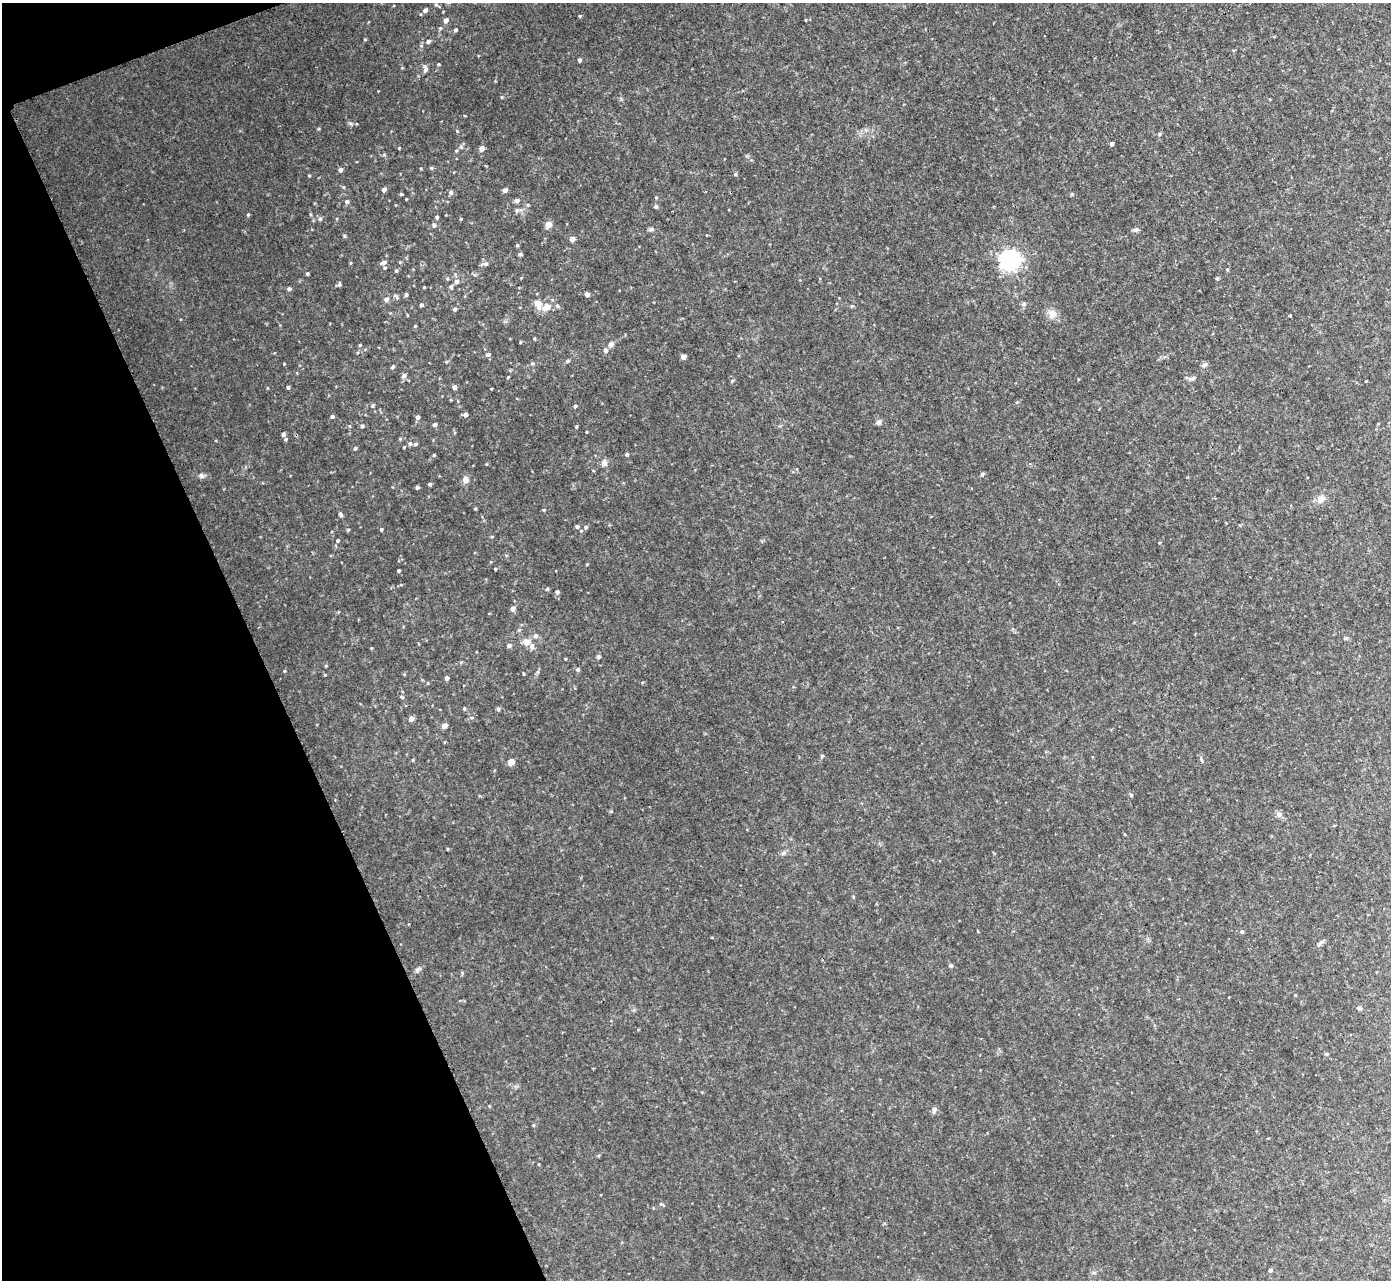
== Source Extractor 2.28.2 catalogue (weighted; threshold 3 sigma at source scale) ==
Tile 5 of 4 x 4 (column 1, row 2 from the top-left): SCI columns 70-1458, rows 2711-3988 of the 5692 x 5725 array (HDU 1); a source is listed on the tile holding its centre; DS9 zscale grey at full resolution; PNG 1393 x 1282 px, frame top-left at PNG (2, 3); no overlay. Shown black and unused: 19% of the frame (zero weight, under 2 of 3 exposures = <1% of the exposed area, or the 3 px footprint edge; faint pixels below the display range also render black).
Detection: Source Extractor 2.28.2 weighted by HDU 2 'WHT'; one run over the whole footprint, this tile lists its part. Background 0.0921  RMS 0.012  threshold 0.0536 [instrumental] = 3 sigma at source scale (4.5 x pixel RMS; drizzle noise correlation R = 1.50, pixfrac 1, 0.05/0.05 arcsec/px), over >= 5 px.
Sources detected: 107; all 107 listed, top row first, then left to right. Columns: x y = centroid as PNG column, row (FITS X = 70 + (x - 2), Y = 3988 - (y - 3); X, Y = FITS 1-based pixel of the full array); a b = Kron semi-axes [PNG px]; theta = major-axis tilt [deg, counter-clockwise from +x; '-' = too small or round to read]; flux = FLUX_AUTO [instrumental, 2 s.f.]
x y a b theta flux
436 5 5 3 - 1.4
425 10 5 5 - 3.2
446 20 5 4 - 3.9
806 20 4 2 - 0.75
455 30 5 3 - 1.5
428 41 5 4 - 2.1
579 60 4 3 - 2.1
425 69 9 5 -80 3
1159 134 5 3 - 1.1
1112 144 4 3 - 3
481 148 5 4 - 5
341 170 4 4 - 2.7
309 175 4 3 - 0.89
384 189 4 4 - 3.1
505 190 4 4 - 3.5
451 192 5 5 - 2.2
401 194 4 3 - 1.1
517 200 5 5 - 2.5
347 202 5 5 - 1.8
656 207 5 4 - 2
437 217 4 3 - 1.7
320 219 5 5 - 1.7
548 224 5 4 - 11
434 225 5 4 - 1.7
1135 230 7 4 2 2.2
344 236 5 3 - 1.1
572 239 4 4 - 5.9
1009 260 10 10 - 130
384 262 6 5 - 2.2
486 264 6 5 - 2.1
1227 269 4 3 - 0.92
396 270 4 4 - 1.3
307 273 4 3 - 1.2
1217 279 5 3 - 1.2
456 281 6 5 - 2.9
339 284 6 4 69 1.6
451 287 5 4 - 1.6
289 289 4 4 - 2.2
406 294 4 3 - 1.8
587 294 4 4 - 4
386 299 5 5 - 3.5
538 304 9 8 - 6.2
1024 304 5 5 - 1.6
421 305 3 3 - 1.8
546 307 12 7 23 10
454 309 4 4 - 2
1052 313 11 7 -62 5.5
611 344 5 4 - 5
605 350 6 5 - 2.1
488 354 6 3 8 1.4
683 357 4 4 - 7.7
567 361 5 4 - 1.7
1204 365 7 5 29 2.2
392 367 5 3 - 1.3
404 375 5 5 - 1.8
288 387 4 3 - 1.6
454 387 4 4 - 3.2
372 406 5 3 - 1.1
575 406 3 3 - 1.4
465 414 4 4 - 3.4
332 417 4 4 - 1.8
417 417 4 4 - 2.9
879 422 7 6 - 2.4
435 424 4 4 - 2.9
362 426 4 4 - 1.6
283 434 5 4 - 2.3
285 439 5 3 - 1.3
410 443 6 4 -69 1.9
415 444 4 4 - 1.5
355 448 4 3 - 1.2
627 454 4 4 - 1.8
434 455 4 4 - 0.98
604 463 8 7 - 3.5
982 474 4 4 - 2
465 480 8 7 - 4.3
430 484 4 4 - 1.5
417 487 4 4 - 1.7
1319 499 9 4 -90 3
341 515 5 4 - 1.8
577 527 5 4 - 1.6
586 527 5 4 - 1.7
381 529 4 3 - 1.2
338 540 5 5 - 1.4
495 569 3 3 - 0.99
399 571 3 3 - 1.4
547 589 4 4 - 1.2
557 592 4 4 - 2.5
513 608 5 4 - 4.1
536 636 6 6 - 2.3
527 642 6 5 - 11
509 645 5 5 - 2.4
531 646 7 5 -75 2.4
599 657 4 4 - 1.8
578 669 5 4 - 1.7
447 678 4 4 - 2.6
464 708 4 3 - 0.95
498 709 5 4 - 1.3
411 719 4 4 - 5.4
444 726 4 4 - 6.1
511 762 4 4 - 10
1131 795 4 4 - 1.2
1279 814 7 6 - 3.1
1242 932 5 4 - 1.6
1319 944 7 4 53 1.7
951 965 4 4 - 2
934 1109 6 5 - 2.1
1270 1270 4 3 - 2.4
Unlisted compact peaks at least as high as the median listed source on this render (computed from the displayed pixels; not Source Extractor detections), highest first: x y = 201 475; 580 16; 360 345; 284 671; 248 215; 365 39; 325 675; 520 254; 284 364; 517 245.